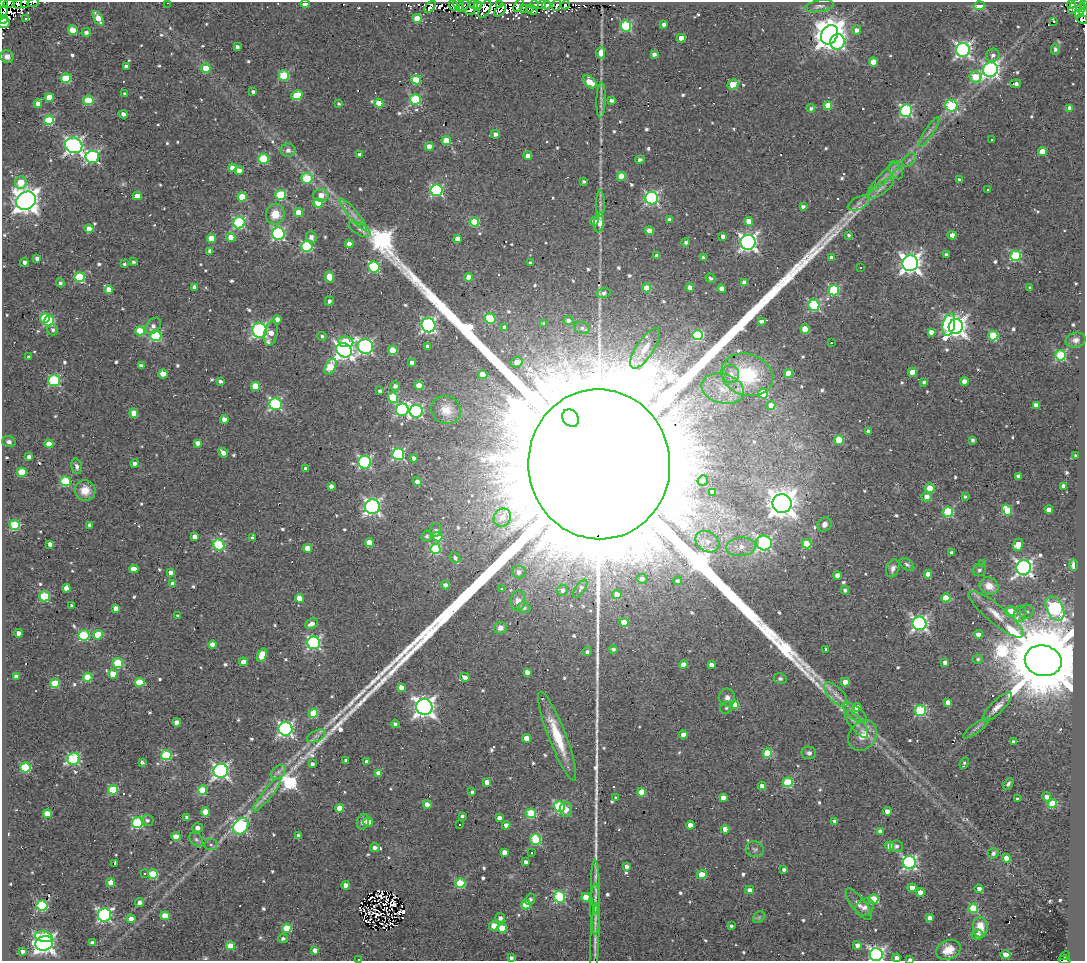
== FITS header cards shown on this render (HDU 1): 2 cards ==
NAXIS1  =                 1083
NAXIS2  =                  959

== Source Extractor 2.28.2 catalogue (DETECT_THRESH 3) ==
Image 1083 x 959 px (HDU 1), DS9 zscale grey, 1 PNG px = 1 image px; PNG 1087 x 963 px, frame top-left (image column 1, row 959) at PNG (2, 2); each listed source drawn as its Kron ellipse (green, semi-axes under 4 px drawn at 4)
Background 0.737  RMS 0.43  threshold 1.29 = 3 sigma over >= 5 px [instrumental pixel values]
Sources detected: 781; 12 with non-positive FLUX_AUTO (blend fragments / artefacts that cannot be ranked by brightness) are neither listed nor drawn; of the other 769, the 500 brightest by FLUX_AUTO listed and drawn (269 fainter detections omitted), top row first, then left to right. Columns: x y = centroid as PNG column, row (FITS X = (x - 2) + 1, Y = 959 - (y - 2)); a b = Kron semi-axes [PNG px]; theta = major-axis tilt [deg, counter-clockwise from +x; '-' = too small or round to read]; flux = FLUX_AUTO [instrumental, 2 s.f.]
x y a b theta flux
25 2 3 2 - 7.3e+01
3 3 3 2 - 1.8e+02
33 3 6 2 17 1.1e+02
168 3 3 2 - 2.2e+02
9 4 5 3 - 5.2e+02
18 4 4 3 - 1.8e+02
305 4 4 4 - 4.9e+02
500 4 3 2 - 7.7e+01
1084 4 3 2 - 6.8e+01
454 5 6 4 -73 5.9e+02
458 5 8 3 -64 1.5e+02
464 5 7 3 64 8.0e+01
474 5 5 3 - 2.4e+02
519 5 7 3 59 3.8e+02
534 5 4 4 - 2.8e+02
542 5 4 3 - 1.8e+02
547 5 4 2 - 8.6e+01
557 5 6 3 70 5.5e+02
565 5 4 3 - 1.7e+02
1071 5 4 3 - 1.6e+02
469 6 9 6 -81 7.1e+02
478 6 5 3 - 1.6e+02
819 6 14 5 10 9.9e+01
979 6 5 4 - 7.0e+02
1075 6 9 5 49 3.3e+02
430 7 7 4 52 1.9e+02
523 8 3 2 - 7.5e+01
529 8 3 2 - 2.2e+02
485 9 9 5 63 6.7e+02
532 10 5 4 - 2.2e+02
1080 10 8 4 64 1.6e+02
500 11 7 3 49 2.3e+02
3 12 5 2 - 3.5e+02
1084 13 4 2 - 1.2e+02
26 18 3 3 - 5.4e+02
98 18 8 4 -61 5.1e+02
417 19 4 4 - 8.0e+02
1082 19 6 4 -28 1.0e+02
2 20 5 3 - 3.7e+02
1054 21 3 3 - 6.8e+02
4 23 6 4 22 2.3e+03
664 24 4 4 - 1.2e+02
626 26 5 5 - 2.7e+03
73 30 5 4 - 6.1e+02
857 30 5 4 - 1.4e+02
86 32 4 4 - 1.1e+02
829 35 10 8 60 5.0e+04
681 38 4 4 - 3.4e+02
838 42 8 7 - 3.1e+03
237 47 4 3 - 8.8e+01
1055 49 5 4 - 9.1e+01
963 50 7 7 - 8.7e+03
601 53 5 4 - 3.8e+02
654 54 4 4 - 1.2e+02
993 55 7 6 - 1.1e+02
7 57 7 6 - 1.8e+02
873 62 4 4 - 6.2e+02
126 66 4 3 - 6.2e+01
206 68 5 5 - 5.5e+02
990 70 7 7 - 8.6e+03
284 76 5 5 - 1.8e+03
975 77 6 5 - 1.3e+03
66 78 5 5 - 1.4e+03
416 80 5 4 - 1.0e+03
590 82 8 5 -39 5.7e+02
733 84 6 5 - 9.0e+02
1016 84 5 3 - 1.2e+02
253 92 4 3 - 7.5e+01
125 94 4 4 - 9.4e+01
297 95 6 4 26 8.9e+02
49 97 4 4 - 5.0e+02
415 99 5 5 - 2.1e+03
88 100 5 5 - 1.3e+03
601 100 18 4 88 1.1e+02
612 101 4 3 - 1.0e+02
38 103 4 4 - 2.1e+02
379 103 4 4 - 6.5e+02
339 104 4 3 - 6.2e+01
828 105 4 4 - 7.4e+02
951 105 6 6 - 2.6e+03
811 108 4 4 - 7.6e+01
1070 108 4 4 - 2.0e+02
906 111 6 6 - 4.5e+03
123 114 5 4 - 1.1e+02
49 120 5 5 - 1.7e+03
929 132 18 4 57 1.2e+02
495 134 4 4 - 1.3e+02
992 140 3 3 - 5.8e+01
446 141 4 4 - 8.2e+02
74 145 9 7 -25 1.1e+04
429 147 4 4 - 3.2e+02
288 150 7 6 - 1.6e+02
1042 151 4 4 - 5.1e+02
359 154 4 3 - 8.0e+01
528 156 4 4 - 1.8e+02
92 157 7 6 - 4.8e+03
263 159 5 5 - 1.8e+03
640 160 5 4 - 8.5e+01
909 160 8 5 45 8.4e+01
232 168 4 4 - 2.7e+02
896 170 9 6 -62 1.2e+02
239 171 4 4 - 2.9e+02
621 176 4 4 - 5.7e+02
884 177 22 4 45 2.0e+02
307 178 5 5 - 1.3e+03
959 180 3 3 - 8.5e+01
584 181 4 3 - 6.8e+01
21 182 6 6 - 9.5e+02
880 189 16 5 35 1.8e+02
437 190 6 5 - 3.8e+03
988 190 3 3 - 2.1e+02
280 195 5 5 - 2.1e+03
321 195 7 6 - 3.4e+02
137 196 4 4 - 3.9e+02
242 197 5 4 - 9.7e+02
652 198 6 6 - 5.2e+03
26 201 10 8 32 3.1e+04
318 203 5 4 - 9.2e+02
859 203 12 6 27 1.3e+02
600 204 13 4 90 1.1e+02
803 206 4 3 - 9.0e+01
298 213 4 4 - 7.0e+02
275 214 10 9 - 5.3e+02
353 214 20 4 -50 2.2e+02
669 219 4 4 - 7.0e+01
594 221 4 4 - 1.4e+02
749 221 4 4 - 3.8e+02
474 222 5 4 - 1.1e+03
599 222 10 5 84 4.1e+02
239 223 6 5 - 3.3e+03
89 229 4 4 - 3.9e+02
360 229 12 5 -30 1.3e+02
649 231 4 4 - 4.9e+02
278 234 6 6 - 4.3e+03
849 235 4 4 - 6.3e+01
952 235 4 4 - 3.2e+02
723 236 4 4 - 1.3e+02
231 237 4 4 - 4.5e+02
311 237 6 5 - 1.7e+02
211 239 4 4 - 5.3e+02
458 239 4 4 - 3.9e+02
686 242 4 4 - 7.9e+01
748 242 7 7 - 1.2e+04
349 244 4 4 - 2.2e+02
307 246 5 5 - 2.9e+03
210 251 4 4 - 1.8e+02
946 254 4 3 - 8.4e+01
657 256 4 4 - 1.4e+02
1015 256 5 5 - 2.5e+03
831 257 4 3 - 1.1e+02
37 258 4 3 - 1.1e+02
704 258 4 3 - 1.2e+02
24 262 5 3 - 9.9e+01
133 262 3 3 - 5.9e+01
531 263 4 3 - 8.3e+01
910 263 8 8 - 1.7e+04
124 264 3 3 - 6.4e+01
374 267 6 5 - 3.0e+03
861 267 3 2 - 1.3e+02
79 277 5 5 - 1.9e+03
330 277 6 4 -81 6.8e+02
469 277 4 4 - 3.9e+02
711 278 5 4 - 7.9e+01
744 282 4 4 - 2.0e+02
60 283 4 4 - 7.5e+01
194 287 4 4 - 1.2e+02
1030 287 4 3 - 5.9e+01
646 288 4 4 - 4.0e+02
690 288 4 3 - 1.4e+02
722 289 4 4 - 1.7e+02
109 290 4 4 - 3.9e+02
834 290 5 5 - 2.6e+03
603 293 7 4 14 1.1e+02
329 301 5 4 - 1.1e+02
814 305 6 5 - 3.2e+03
45 318 5 4 - 7.1e+02
490 318 6 5 - 1.6e+03
277 319 4 4 - 2.3e+02
49 320 5 5 - 1.9e+03
568 321 5 4 - 9.4e+01
761 321 4 3 - 1.1e+02
544 324 4 3 - 6.5e+01
429 325 7 7 - 6.8e+03
949 325 11 6 77 4.6e+03
153 326 9 6 51 1.4e+02
956 326 7 7 - 1.5e+04
505 327 4 4 - 1.3e+02
582 328 8 6 -17 8.6e+01
805 329 4 4 - 7.0e+02
53 330 5 5 - 8.8e+01
259 330 7 7 - 6.6e+03
140 331 5 4 - 1.1e+03
931 332 4 4 - 1.7e+02
271 333 13 6 78 3.1e+02
698 335 5 5 - 2.1e+03
156 336 5 5 - 2.8e+03
322 336 4 4 - 6.6e+01
993 336 5 5 - 1.6e+03
1076 340 10 7 12 1.5e+02
346 342 7 5 -9 1.1e+03
831 343 3 2 - 6.6e+01
365 346 8 7 - 6.4e+03
427 346 4 4 - 6.7e+01
645 348 23 8 57 4.0e+02
344 350 8 6 -34 1.1e+04
393 350 5 4 - 8.7e+02
1060 355 5 5 - 2.6e+03
29 357 4 3 - 5.9e+01
517 362 6 5 - 2.5e+02
412 363 4 4 - 1.8e+02
141 365 4 3 - 9.0e+01
330 367 9 5 62 9.8e+02
912 372 4 4 - 5.3e+02
788 373 4 4 - 6.0e+02
163 374 5 4 - 5.4e+02
731 374 9 8 - 2.1e+02
483 375 4 4 - 4.4e+02
747 375 26 20 -17 1.9e+03
54 380 6 5 - 2.7e+03
220 381 4 3 - 8.9e+01
965 381 4 4 - 2.6e+02
924 382 3 3 - 5.8e+01
255 386 4 4 - 8.4e+02
395 386 4 4 - 1.2e+02
419 386 4 4 - 4.9e+02
723 389 22 14 -15 7.7e+02
380 391 4 3 - 7.5e+01
763 393 5 4 - 1.2e+03
393 397 5 5 - 1.4e+03
275 404 6 6 - 4.3e+03
1036 405 4 4 - 1.6e+02
771 406 4 4 - 5.2e+02
402 410 6 6 - 4.0e+03
446 410 15 13 -27 3.7e+02
416 411 6 6 - 4.6e+03
134 413 4 4 - 4.2e+02
571 418 9 7 -53 7.3e+04
224 419 4 4 - 2.3e+02
868 431 4 4 - 2.1e+02
839 440 5 4 - 1.1e+03
973 440 4 3 - 8.5e+01
9 442 7 5 -16 1.0e+02
198 443 4 4 - 1.8e+02
49 444 4 4 - 4.1e+02
223 453 5 4 - 2.2e+02
398 454 6 5 - 3.7e+03
1076 456 4 3 - 9.2e+01
29 457 4 4 - 1.3e+02
414 458 4 3 - 9.6e+01
365 462 6 6 - 3.8e+03
135 464 4 3 - 1.1e+02
599 464 75 71 -85 6.8e+06
77 466 8 5 -76 1.0e+02
306 469 4 4 - 1.4e+02
22 472 5 4 - 9.1e+02
1018 476 4 4 - 1.1e+02
65 481 5 5 - 2.0e+03
703 481 5 5 - 7.5e+01
417 482 4 4 - 1.3e+02
331 486 4 4 - 1.4e+02
1064 486 4 4 - 1.8e+02
930 488 5 4 - 8.3e+02
85 490 10 10 - 4.8e+02
712 492 4 4 - 2.5e+02
965 496 3 3 - 5.8e+01
926 497 5 5 - 2.2e+02
782 503 9 9 - 3.7e+04
372 507 7 7 - 8.4e+03
1049 509 4 4 - 2.1e+02
1007 510 6 4 -58 9.6e+02
948 512 5 5 - 2.0e+03
502 518 9 8 - 3.1e+02
824 524 7 6 - 1.4e+02
15 525 5 5 - 1.7e+03
90 525 4 4 - 1.3e+02
436 530 7 6 - 7.3e+01
427 536 5 5 - 7.6e+01
195 537 4 4 - 1.7e+02
437 537 5 4 - 7.2e+02
252 538 4 3 - 6.5e+01
707 542 13 9 -35 3.5e+02
369 543 4 4 - 5.1e+02
764 543 8 7 - 5.0e+03
50 544 4 4 - 1.5e+02
806 544 5 4 - 1.0e+03
219 545 6 5 - 2.7e+03
1018 545 6 5 - 3.5e+02
741 547 15 9 6 3.5e+02
308 548 4 4 - 3.9e+02
435 549 5 5 - 1.6e+03
951 553 3 3 - 7.2e+01
455 558 6 5 - 1.0e+02
983 564 4 4 - 6.9e+01
907 565 8 5 -37 7.2e+01
1074 565 6 3 88 3.6e+02
893 568 9 6 69 1.3e+02
1024 568 7 7 - 1.1e+04
134 569 4 4 - 3.9e+02
979 570 6 6 - 6.8e+01
171 572 4 4 - 1.7e+02
519 572 7 6 - 1.8e+02
928 574 4 4 - 3.2e+02
837 575 4 4 - 2.2e+02
642 579 5 5 - 1.1e+02
677 581 4 4 - 6.8e+01
173 584 4 4 - 2.2e+02
445 585 4 4 - 1.2e+02
989 586 10 8 -30 3.5e+02
66 588 4 4 - 2.2e+02
501 589 3 3 - 6.0e+01
580 589 10 5 56 1.1e+02
563 590 5 5 - 1.2e+02
845 590 4 4 - 9.7e+01
617 595 4 4 - 4.2e+02
44 596 5 5 - 1.8e+03
299 598 4 4 - 4.1e+02
946 598 4 4 - 6.9e+02
518 601 10 7 83 1.8e+02
72 605 4 3 - 5.9e+01
116 608 4 4 - 2.0e+02
524 608 6 5 - 1.0e+02
1055 609 13 8 -60 5.5e+03
1010 611 5 5 - 7.6e+02
1027 612 7 6 - 1.1e+02
996 614 34 9 -40 5.8e+02
1020 614 8 6 74 1.4e+02
178 616 4 3 - 6.2e+01
624 622 4 4 - 5.7e+02
919 623 7 6 - 7.8e+03
312 624 7 4 26 1.8e+02
500 628 6 6 - 1.4e+02
19 633 4 4 - 1.8e+02
978 634 4 4 - 1.9e+02
84 635 5 5 - 2.1e+03
98 635 5 4 - 7.2e+02
314 643 6 6 - 5.1e+03
213 645 4 4 - 2.8e+02
613 649 4 3 - 8.5e+01
826 649 3 3 - 5.8e+01
587 652 4 4 - 8.8e+01
262 655 7 4 70 6.4e+02
978 659 5 4 - 6.3e+01
1043 661 18 15 -13 5.6e+05
243 662 4 4 - 3.0e+02
945 662 4 4 - 1.3e+02
118 663 5 5 - 1.6e+03
683 665 4 4 - 2.5e+02
711 665 4 4 - 1.7e+02
527 672 4 4 - 1.8e+02
113 674 4 4 - 4.8e+02
16 677 4 4 - 1.6e+02
88 677 4 4 - 1.1e+03
465 677 5 4 - 1.8e+02
780 679 6 5 - 7.5e+01
139 682 5 4 - 1.0e+03
845 682 4 4 - 3.3e+02
55 683 5 4 - 9.8e+02
401 687 4 4 - 2.5e+02
836 694 15 7 -47 2.4e+02
727 698 9 8 - 1.6e+02
948 702 4 4 - 2.5e+02
735 705 4 4 - 7.7e+02
424 707 8 8 - 1.8e+04
857 707 4 4 - 2.1e+02
997 707 20 6 45 2.6e+02
726 708 6 5 - 7.7e+01
920 711 5 5 - 2.5e+03
314 713 4 4 - 1.1e+03
855 713 14 6 -38 1.8e+02
177 722 4 4 - 1.9e+02
395 724 4 4 - 8.2e+01
857 724 16 6 -52 2.3e+02
976 728 16 5 37 1.1e+02
285 729 7 6 - 7.5e+03
683 735 4 4 - 2.6e+02
863 735 16 13 56 4.8e+02
316 736 10 5 27 1.1e+02
557 736 47 8 -69 1.2e+03
526 738 4 4 - 4.5e+02
1013 742 4 3 - 7.8e+01
767 753 5 4 - 1.2e+03
809 753 7 6 - 1.0e+02
166 755 5 5 - 2.1e+03
73 759 6 5 - 3.0e+03
346 760 4 3 - 7.5e+01
142 762 4 3 - 8.3e+01
367 762 4 4 - 1.5e+02
964 763 6 3 68 5.9e+01
312 764 4 4 - 1.0e+02
25 767 5 5 - 1.8e+03
221 771 7 7 - 9.0e+03
278 772 9 5 37 1.1e+02
379 773 4 4 - 2.9e+02
487 782 4 4 - 2.5e+02
788 782 5 5 - 1.8e+03
1008 784 6 4 53 7.4e+01
762 786 4 4 - 1.4e+02
113 790 5 5 - 1.4e+03
203 790 4 4 - 8.7e+02
472 792 4 3 - 7.2e+01
642 792 4 4 - 5.7e+02
267 795 21 5 51 2.3e+02
723 797 4 4 - 2.7e+02
1047 797 5 4 - 1.7e+02
616 798 4 3 - 5.7e+01
1018 799 4 4 - 1.1e+02
1052 804 4 4 - 1.3e+03
427 805 4 4 - 2.9e+02
559 807 5 5 - 2.9e+03
340 808 4 4 - 4.9e+02
566 809 7 6 - 2.9e+02
887 811 4 4 - 2.3e+02
206 812 4 4 - 5.4e+02
531 813 5 5 - 1.5e+03
47 814 4 4 - 6.3e+02
462 816 3 3 - 6.9e+01
187 817 4 3 - 1.1e+02
499 818 4 4 - 1.6e+02
147 820 6 5 - 8.8e+01
835 821 4 3 - 1.4e+02
363 822 8 6 70 1.3e+02
368 822 5 4 - 4.3e+02
138 823 6 5 - 3.0e+03
459 825 3 2 - 5.1e+02
506 825 4 4 - 1.8e+02
690 825 4 4 - 2.9e+02
241 826 9 6 51 4.2e+03
197 828 5 4 - 1.5e+02
725 829 4 4 - 3.7e+02
880 831 3 3 - 1.4e+02
299 836 4 3 - 1.0e+02
176 837 4 4 - 5.8e+02
196 840 8 5 -47 7.6e+01
536 840 5 5 - 2.0e+03
211 845 6 5 - 6.8e+01
890 846 4 4 - 6.1e+02
896 846 6 6 - 9.5e+01
375 848 5 4 - 1.1e+02
755 849 9 8 - 9.9e+01
504 852 4 4 - 2.3e+02
531 853 3 3 - 7.1e+01
993 853 5 5 - 1.2e+02
1006 858 4 4 - 4.0e+02
526 862 4 3 - 1.2e+02
114 863 3 3 - 2.6e+02
909 863 6 6 - 5.9e+03
627 866 4 4 - 1.2e+02
784 869 4 3 - 9.5e+01
145 874 3 3 - 7.5e+01
153 874 5 5 - 1.3e+03
702 875 5 4 - 6.5e+02
111 883 4 4 - 4.9e+02
460 883 5 5 - 1.6e+03
346 885 4 4 - 2.1e+02
595 886 27 4 -89 2.0e+02
912 888 4 4 - 3.3e+02
979 889 4 4 - 1.7e+02
750 890 4 4 - 1.4e+02
920 892 4 4 - 3.1e+02
559 897 6 5 - 2.9e+03
586 897 4 4 - 4.5e+02
530 899 6 4 64 8.0e+01
873 899 5 5 - 1.5e+03
140 902 4 4 - 1.3e+02
859 904 19 7 -52 2.2e+02
42 905 5 5 - 3.1e+03
526 905 5 4 - 9.8e+02
865 907 10 8 36 1.8e+02
973 908 5 4 - 1.2e+03
595 909 25 5 -90 2.2e+02
105 915 6 6 - 5.5e+03
165 916 4 4 - 5.7e+02
759 917 6 5 - 5.8e+01
500 918 5 5 - 1.3e+02
930 918 4 4 - 1.3e+02
131 919 4 4 - 2.2e+02
494 926 5 4 - 5.0e+02
731 926 3 3 - 6.2e+01
980 927 10 7 -86 5.7e+02
287 928 5 4 - 1.0e+03
502 928 5 4 - 8.1e+02
977 935 6 5 - 1.6e+02
44 937 9 5 -11 1.2e+03
283 939 5 4 - 9.0e+01
595 940 37 3 87 1.6e+02
44 943 9 7 17 1.7e+04
92 943 4 4 - 1.2e+02
857 945 4 4 - 1.8e+02
231 946 5 4 - 7.0e+02
315 950 4 4 - 2.3e+02
948 950 12 9 24 4.4e+02
23 951 4 3 - 1.3e+02
1005 954 5 4 - 3.8e+02
876 955 6 6 - 9.1e+03
1065 956 5 3 - 9.9e+01
511 958 4 4 - 9.4e+01
897 958 4 4 - 1.5e+02
359 959 3 2 - 6.2e+01
910 959 4 3 - 8.4e+01
1064 960 6 2 -7 6.3e+01
At the frame edge (FLAGS 8, measured only in part): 19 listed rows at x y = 25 2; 3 3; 33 3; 168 3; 9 4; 18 4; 305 4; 1084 4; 3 12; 1084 13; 1082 19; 2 20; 4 23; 876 955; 511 958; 897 958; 359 959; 910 959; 1064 960
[269 fainter detections neither listed nor drawn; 12 non-positive-flux detections neither listed nor drawn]